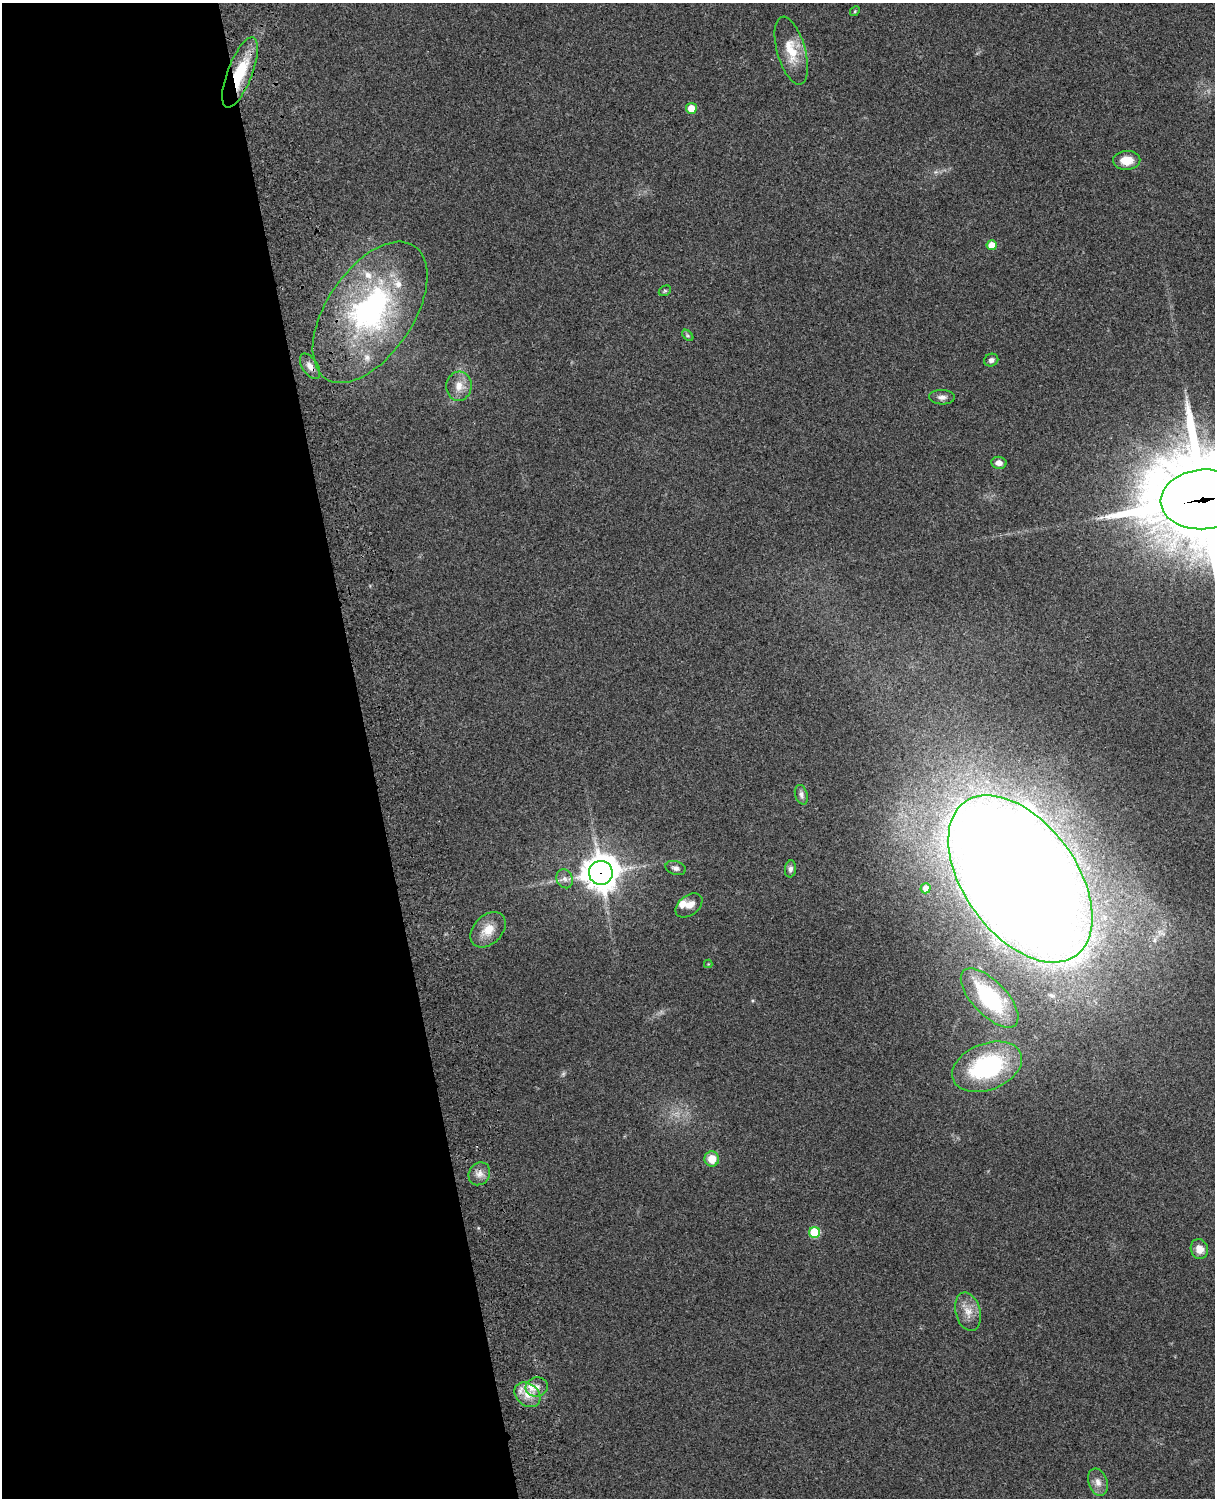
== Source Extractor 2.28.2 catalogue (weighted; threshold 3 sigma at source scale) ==
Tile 5 of 4 x 3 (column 1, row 2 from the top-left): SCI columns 119-1331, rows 1661-3156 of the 5089 x 4930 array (HDU 1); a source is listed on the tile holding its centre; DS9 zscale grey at full resolution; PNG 1217 x 1500 px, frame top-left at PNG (2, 3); each listed source drawn as its Kron ellipse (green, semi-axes under 4 px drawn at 4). Shown black and unused: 30% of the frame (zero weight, under 3 of 4 exposures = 6% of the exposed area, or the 3 px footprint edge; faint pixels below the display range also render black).
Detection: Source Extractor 2.28.2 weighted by HDU 2 'WHT'; one run over the whole footprint, this tile lists its part. Background 0.221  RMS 0.0084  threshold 0.0377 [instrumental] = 3 sigma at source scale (4.5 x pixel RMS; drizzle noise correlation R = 1.50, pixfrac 1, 0.05/0.05 arcsec/px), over >= 5 px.
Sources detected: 43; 1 too faint to see at this stretch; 2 inside a brighter object's white glare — neither listed nor drawn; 5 inside a brighter listed object's ellipse — not listed separately; the other 35 listed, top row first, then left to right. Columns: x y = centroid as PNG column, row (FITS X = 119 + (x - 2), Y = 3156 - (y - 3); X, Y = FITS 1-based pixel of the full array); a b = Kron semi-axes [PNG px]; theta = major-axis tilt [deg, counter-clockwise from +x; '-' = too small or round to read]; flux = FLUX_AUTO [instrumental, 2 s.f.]
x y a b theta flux
855 11 5 4 - 0.98
791 51 35 14 -74 23
240 72 37 12 69 40
691 108 5 5 - 12
1127 160 13 9 2 12
992 245 5 5 - 11
665 291 6 4 29 1.2
370 312 80 43 56 190
688 335 7 4 -45 1.4
991 360 7 6 - 3.2
310 366 14 7 -57 5.5
459 386 14 12 85 10
942 397 13 7 -3 4
999 463 7 6 - 4.9
1203 499 43 30 4 16000
801 795 10 6 -73 3.1
676 868 10 6 -17 3.3
790 869 8 5 82 2.9
601 873 12 12 - 1500
565 879 10 8 -63 3.9
1020 879 95 56 -54 3900
925 888 5 5 - 5.7
689 905 15 10 37 7.4
488 930 20 14 45 15
708 964 4 4 - 0.7
990 998 37 17 -46 85
987 1067 36 23 21 110
712 1159 7 7 - 13
479 1174 12 10 57 6
815 1232 5 5 - 38
1199 1249 10 8 -71 7.5
968 1312 20 12 -75 11
537 1387 11 9 15 6.6
527 1395 14 11 -41 11
1098 1482 14 9 -71 6.6
Overlapping masked pixels (flux is a lower limit): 4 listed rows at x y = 240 72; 310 366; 1203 499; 601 873
Isophote crosses this tile's border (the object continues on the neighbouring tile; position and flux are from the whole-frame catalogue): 1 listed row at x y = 1203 499